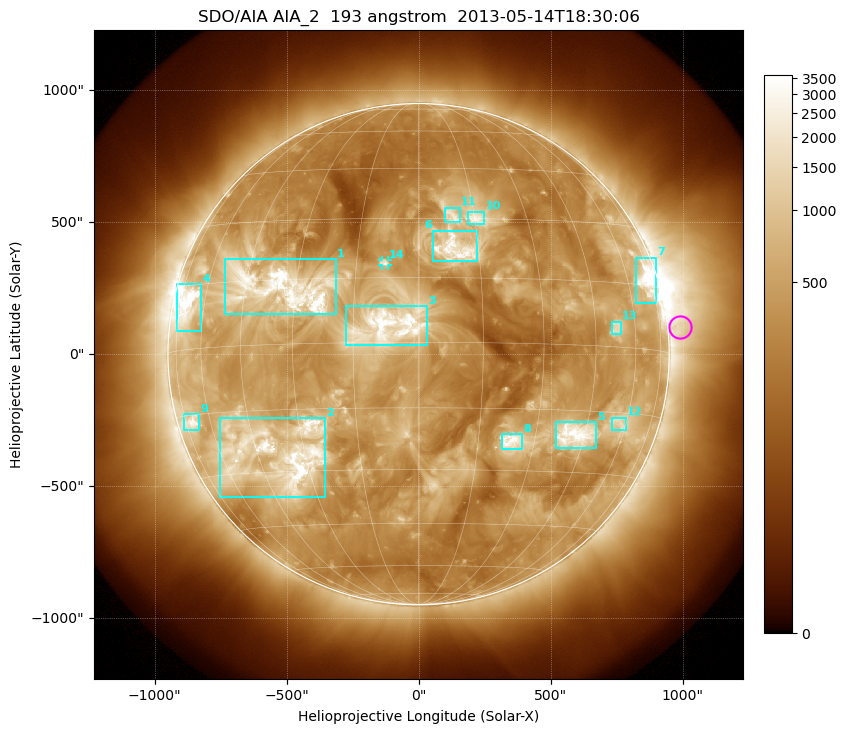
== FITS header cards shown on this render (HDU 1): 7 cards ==
TELESCOP= 'SDO/AIA'
INSTRUME= 'AIA_2'
WAVELNTH=                  193
WAVEUNIT= 'angstrom'
DATE-OBS= '2013-05-14T18:30:06.84'
CTYPE1  = 'HPLN-TAN'
CTYPE2  = 'HPLT-TAN'

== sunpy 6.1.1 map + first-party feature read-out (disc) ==
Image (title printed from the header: SDO/AIA AIA_2  193 angstrom  2013-05-14T18:30:06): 1024 x 1024 px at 2.4 arcsec/px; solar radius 950 arcsec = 396 px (full disc in frame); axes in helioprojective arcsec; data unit not stated in the header (colour bar unlabelled)
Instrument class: DISC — disc imager (sunpy class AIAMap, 193 A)
Bright regions (active regions / flare kernels): reference = the median radial profile (limb darkening/brightening removed); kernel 9 px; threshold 5 sigma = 1018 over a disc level ~382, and >= 1.15x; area >= 12 px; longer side >= 9 px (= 22 arcsec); searched inside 0.97 R_sun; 14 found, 14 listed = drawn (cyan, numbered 1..; 1 of them under ~33 arcsec drawn as corner ticks so the feature stays visible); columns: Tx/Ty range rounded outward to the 5 arcsec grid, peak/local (2 s.f.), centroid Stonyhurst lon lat
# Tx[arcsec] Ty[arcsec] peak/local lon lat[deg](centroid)
1 -735..-315 150..360 10 -34 +13
2 -750..-350 -540..-240 13 -37 -26
3 -275..35 35..185 7.4 -7 +4
4 -920..-820 85..265 15 -69 +10
5 520..675 -355..-255 9.4 +42 -21
6 55..220 350..470 6.7 +9 +22
7 820..900 190..365 13 +70 +16
8 315..395 -360..-300 6.9 +24 -23
9 -890..-830 -285..-225 7.8 -70 -17
10 185..250 490..540 6.1 +15 +30
11 100..155 500..555 4.8 +9 +31
12 735..785 -290..-240 4.5 +57 -17
13 730..765 75..125 5 +52 +4
14 -140..-115 335..355 5.3 -8 +19
Off-limb structures (1.02-1.3 R_sun): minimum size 162 px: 2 found; the strongest spans PA ~220..305 deg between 1.02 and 1.3 R_sun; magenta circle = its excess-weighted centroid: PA ~275 deg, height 1.05 R_sun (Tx ~990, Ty ~105 arcsec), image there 2.4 x the reference